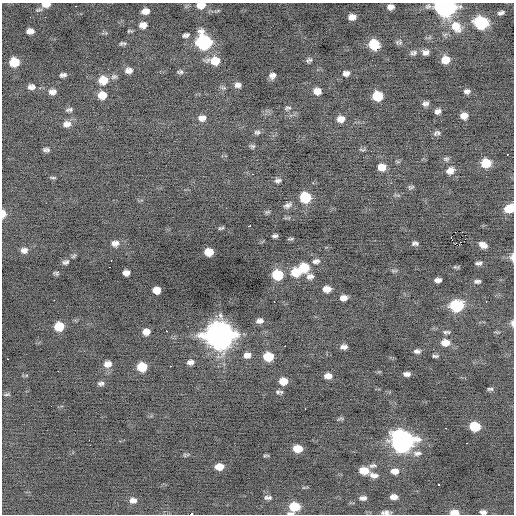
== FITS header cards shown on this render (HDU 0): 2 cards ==
NAXIS1  =                  512 / Axis length
NAXIS2  =                  512 / Axis length

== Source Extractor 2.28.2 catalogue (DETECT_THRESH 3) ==
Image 512 x 512 px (HDU 0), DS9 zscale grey, 1 PNG px = 1 image px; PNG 516 x 516 px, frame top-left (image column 1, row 512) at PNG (2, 3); no overlay
Background -0.219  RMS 0.86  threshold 2.59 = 3 sigma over >= 5 px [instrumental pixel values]
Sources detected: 156; all 156 listed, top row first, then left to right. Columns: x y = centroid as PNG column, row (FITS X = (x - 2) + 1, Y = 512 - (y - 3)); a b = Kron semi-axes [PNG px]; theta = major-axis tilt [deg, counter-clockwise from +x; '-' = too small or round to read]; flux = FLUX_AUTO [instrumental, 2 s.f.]
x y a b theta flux
46 4 10 5 2 480
201 5 9 6 5 720
75 6 2 2 - 47
391 7 6 5 - 280
445 7 10 8 1 23000
145 11 7 5 9 410
501 13 7 4 17 150
45 17 3 2 - 58
352 17 7 5 6 390
481 23 9 8 - 5400
143 25 9 7 1 370
456 27 16 12 -52 940
28 31 6 4 -68 200
32 31 7 5 -68 210
129 31 7 4 3 75
186 35 7 4 17 160
203 42 10 9 - 8500
399 42 10 6 0 140
121 44 7 6 - 110
374 44 8 7 - 2000
426 52 7 6 - 260
413 53 10 7 8 180
309 60 7 5 25 130
445 60 8 7 - 770
215 61 12 8 -2 970
14 62 8 7 - 1300
130 70 8 6 -70 180
127 71 8 6 -61 240
180 72 8 5 5 130
346 73 6 5 - 240
61 75 5 4 - 96
64 75 6 6 - 120
272 76 6 5 - 230
114 77 10 7 19 160
103 80 9 8 - 920
238 85 7 5 0 210
31 87 9 7 4 270
317 91 7 6 - 510
467 91 7 6 - 180
52 92 9 6 4 290
102 95 8 7 - 720
377 96 8 7 - 1800
425 104 7 5 -2 200
288 108 8 5 10 110
69 110 8 5 12 140
437 111 6 5 - 220
464 116 7 6 - 480
202 118 9 7 10 340
341 119 8 6 13 450
67 124 11 8 4 350
257 132 8 6 -5 130
437 133 9 6 18 170
252 146 7 5 2 110
46 150 7 4 -4 150
362 150 9 3 -7 81
507 154 3 2 - 210
446 159 9 6 0 140
398 162 6 4 -18 72
486 163 8 7 - 1500
382 167 8 7 - 610
450 171 10 8 22 420
252 174 3 2 - 110
53 178 7 3 0 76
278 180 7 5 8 160
411 187 8 5 11 110
305 197 8 7 - 2500
288 205 11 6 24 220
509 208 9 7 26 1200
3 213 6 4 -89 550
249 226 4 3 - 370
221 228 7 3 16 83
465 235 3 2 - 46
275 236 5 3 - 130
451 238 4 2 - 650
290 239 8 3 5 77
115 243 10 7 6 320
415 243 7 5 -2 150
455 244 3 3 - 270
461 244 2 2 - 210
483 245 8 5 -30 340
24 250 9 7 4 260
209 252 7 6 - 920
512 257 9 4 -88 240
111 260 2 2 - 180
316 261 10 6 12 210
66 262 9 6 16 160
478 263 6 3 -2 140
456 267 10 3 -12 73
304 268 9 8 - 1500
394 271 11 4 -6 110
296 272 9 8 - 1200
56 273 6 4 -10 98
126 273 6 5 - 330
277 275 8 7 - 2300
310 276 10 7 -29 280
438 280 7 4 6 230
477 281 6 4 4 140
327 289 7 5 3 510
156 290 7 6 - 600
343 298 7 5 4 330
54 300 2 2 - 280
486 301 3 2 - 230
274 302 2 2 - 32
456 305 9 7 4 4600
259 321 7 5 9 230
512 323 7 3 -89 180
59 326 8 7 - 1300
166 331 3 2 - 660
146 332 7 6 - 440
446 332 8 4 -1 120
219 335 12 11 - 68000
445 343 10 7 -4 590
285 346 2 2 - 420
343 347 6 4 6 240
417 351 7 4 -3 180
247 355 8 6 10 310
435 356 7 3 2 110
268 357 8 6 1 1700
7 359 2 2 - 320
190 362 8 6 11 240
108 364 9 7 11 410
170 366 3 2 - 200
142 367 8 7 - 1400
407 374 7 4 -3 220
328 376 8 5 -4 380
283 381 8 6 1 680
101 383 8 6 3 160
490 389 7 4 0 110
278 392 8 5 -14 120
7 394 8 4 11 89
305 409 3 2 - 170
340 419 10 3 9 79
475 426 8 6 -7 2100
445 428 3 2 - 170
402 441 13 13 - 26000
467 443 3 2 - 140
298 449 8 6 -3 860
417 453 12 7 3 270
185 455 6 4 -89 65
266 455 8 3 2 69
373 466 11 5 6 180
219 467 8 6 0 610
364 471 10 7 -7 830
395 471 9 6 -4 410
373 475 12 6 -12 290
439 485 3 2 - 180
270 497 6 5 - 98
394 497 7 5 -1 320
266 498 7 7 - 140
363 498 8 5 0 200
133 500 10 7 2 290
294 507 9 8 - 1600
386 512 11 4 1 220
454 512 9 5 -2 560
483 512 8 5 -4 220
191 514 3 2 - 840
At the frame edge (FLAGS 8, measured only in part): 12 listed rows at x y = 46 4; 201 5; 445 7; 509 208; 3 213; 512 257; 512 323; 294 507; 386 512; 454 512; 483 512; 191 514